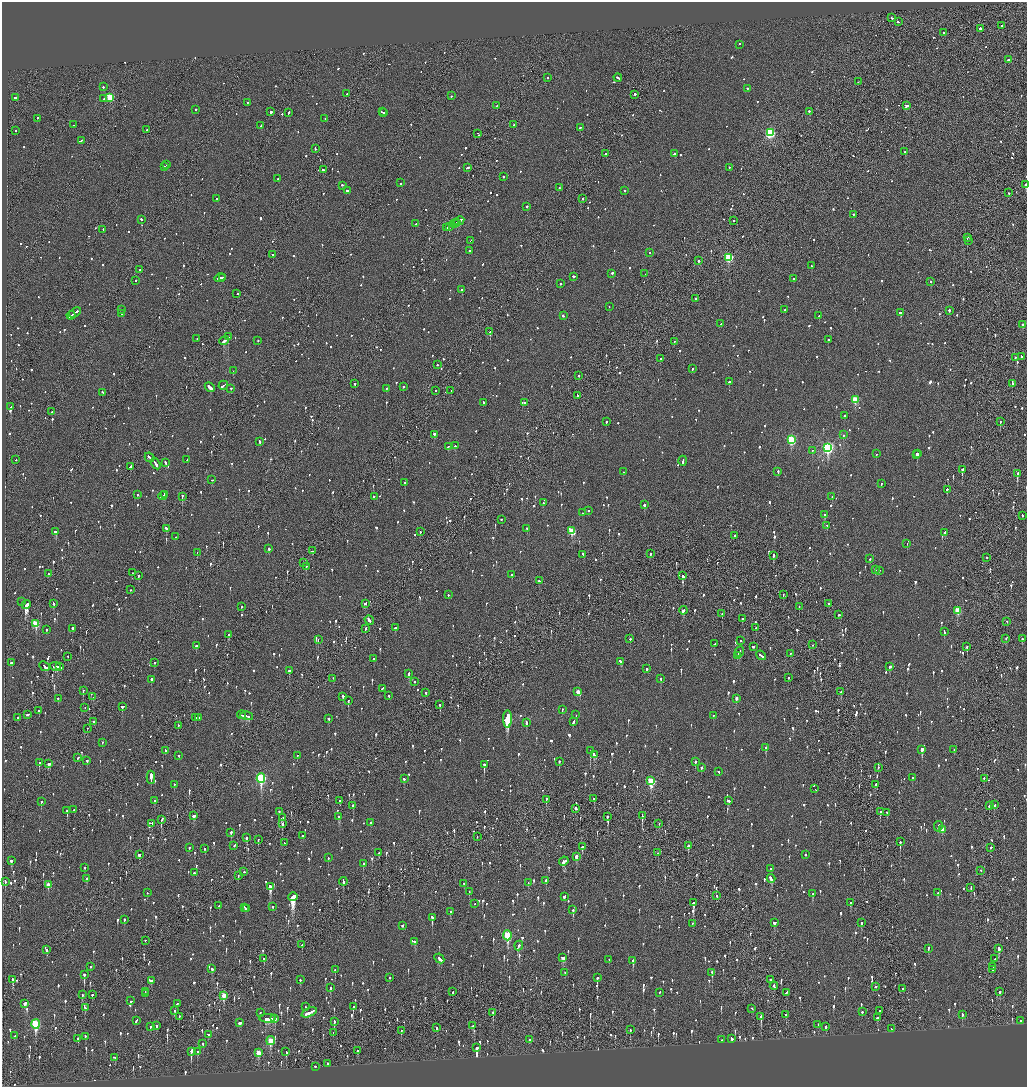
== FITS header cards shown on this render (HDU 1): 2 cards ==
NAXIS1  =                 2049
NAXIS2  =                 2169

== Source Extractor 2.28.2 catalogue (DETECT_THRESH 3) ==
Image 2049 x 2169 px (HDU 1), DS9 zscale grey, zoomed out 1/2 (1 PNG px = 2 x 2 image px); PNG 1029 x 1089 px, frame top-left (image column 1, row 2169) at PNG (2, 2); each listed source drawn as its Kron ellipse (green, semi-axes under 4 px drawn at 4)
Background -0.0885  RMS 0.068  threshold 0.205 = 3 sigma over >= 5 px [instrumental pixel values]
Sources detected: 1880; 60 cannot appear on this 1/2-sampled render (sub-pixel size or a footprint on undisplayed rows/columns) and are neither listed nor drawn; of the other 1820, the 500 brightest by FLUX_AUTO listed and drawn (1320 fainter detections omitted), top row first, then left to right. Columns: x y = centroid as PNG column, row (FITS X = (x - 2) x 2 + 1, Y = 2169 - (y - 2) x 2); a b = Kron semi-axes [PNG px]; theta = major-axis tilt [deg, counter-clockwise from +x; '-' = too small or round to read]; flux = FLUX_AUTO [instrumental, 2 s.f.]
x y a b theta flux
891 18 3 2 - 160
898 22 3 2 - 120
1002 25 2 2 - 270
980 28 2 2 - 420
943 32 2 2 - 130
739 44 2 2 - 110
1008 60 2 2 - 110
547 78 2 2 - 190
618 78 4 2 - 250
858 82 2 1 - 71
103 87 2 2 - 110
747 88 2 2 - 150
347 94 2 2 - 100
635 94 2 2 - 270
452 96 2 2 - 120
110 97 3 3 - 630
15 98 2 2 - 990
104 99 2 2 - 220
247 102 2 2 - 69
497 105 2 1 - 150
906 106 4 3 - 350
195 109 2 2 - 230
809 111 2 1 - 430
271 112 2 2 - 290
382 112 3 2 - 160
288 113 3 2 - 140
384 113 3 1 - 170
37 118 2 2 - 360
325 119 2 2 - 91
73 125 2 2 - 73
514 125 2 2 - 120
261 126 3 2 - 160
580 127 2 2 - 72
147 130 2 1 - 150
16 131 2 2 - 78
478 133 2 1 - 76
770 133 3 3 - 1700
81 140 3 1 - 360
315 148 2 2 - 110
905 152 2 2 - 130
606 153 3 2 - 210
675 154 2 2 - 150
167 164 2 2 - 200
164 167 2 2 - 120
730 167 2 2 - 130
467 168 4 2 - 130
323 170 3 2 - 170
503 177 2 2 - 120
278 179 2 2 - 110
401 183 2 2 - 95
1026 184 2 2 - 490
342 185 2 2 - 140
559 187 2 2 - 100
625 190 2 2 - 100
347 191 3 2 - 290
1009 193 2 2 - 82
583 198 2 2 - 160
217 199 2 2 - 120
527 206 2 2 - 180
853 214 2 2 - 120
141 219 2 2 - 160
734 220 2 2 - 81
459 221 5 2 - 220
456 222 2 1 - 76
455 223 3 2 - 110
415 224 2 2 - 100
449 226 3 1 - 140
446 228 4 2 - 180
103 229 2 1 - 200
967 237 2 2 - 170
471 240 2 1 - 240
969 240 2 2 - 130
469 251 2 2 - 300
650 253 2 1 - 78
273 254 2 2 - 110
728 257 3 3 - 1200
698 260 2 2 - 190
811 266 2 2 - 94
140 269 2 2 - 93
612 273 2 2 - 140
645 274 2 2 - 74
574 276 3 2 - 110
223 277 3 1 - 170
220 278 5 2 - 300
794 278 2 2 - 130
136 280 2 2 - 120
931 281 2 2 - 100
560 283 2 2 - 98
462 290 2 2 - 70
237 294 2 1 - 150
696 299 2 2 - 240
609 306 2 1 - 73
121 309 2 2 - 76
785 309 2 2 - 200
949 310 2 2 - 180
75 312 6 1 33 230
122 313 2 2 - 160
900 313 2 2 - 590
71 315 4 2 - 190
563 316 3 2 - 96
819 316 2 2 - 77
721 324 2 2 - 72
1023 324 2 2 - 830
490 332 2 1 - 300
228 337 2 2 - 370
197 339 2 1 - 81
828 339 2 2 - 200
224 340 5 2 - 550
258 340 2 2 - 91
674 341 2 1 - 80
1021 356 3 2 - 99
1015 357 2 2 - 130
660 359 2 2 - 230
437 365 2 2 - 79
692 369 2 2 - 110
233 371 2 2 - 69
579 375 2 2 - 130
729 382 2 2 - 320
355 383 2 2 - 81
1012 383 4 2 - 140
223 385 5 2 - 180
210 387 5 2 - 320
403 387 2 2 - 110
231 388 2 2 - 98
386 389 2 2 - 83
435 390 3 2 - 90
451 391 2 1 - 130
103 392 4 2 - 130
577 395 3 1 - 74
855 400 3 3 - 560
483 402 2 2 - 260
525 402 3 2 - 110
11 407 2 2 - 220
52 412 2 2 - 120
844 416 3 2 - 160
606 422 2 2 - 77
1000 422 2 1 - 270
434 434 2 2 - 140
843 435 2 2 - 120
791 440 3 3 - 1200
259 441 3 2 - 91
448 446 3 2 - 120
455 446 3 2 - 120
828 448 4 3 - 2900
812 450 2 2 - 130
917 453 3 2 - 280
876 454 2 2 - 150
917 455 2 2 - 180
150 457 5 2 - 240
187 459 2 2 - 98
16 460 2 1 - 180
683 461 5 2 - 140
166 462 3 2 - 250
155 464 6 2 -56 290
130 466 3 2 - 140
962 470 2 2 - 880
623 472 2 2 - 81
778 472 3 2 - 120
1017 473 2 2 - 1000
212 480 2 2 - 74
405 483 2 2 - 150
881 483 2 2 - 81
947 489 2 2 - 200
137 494 2 2 - 200
164 494 3 2 - 240
163 496 4 2 - 230
182 496 3 1 - 160
374 496 2 2 - 130
832 497 2 2 - 130
543 503 2 2 - 71
644 505 2 2 - 300
588 511 2 2 - 89
582 513 2 2 - 71
825 515 2 2 - 530
1022 515 2 2 - 98
501 519 2 2 - 300
827 525 2 2 - 77
167 528 4 2 - 130
527 528 2 2 - 85
572 531 3 3 - 550
56 532 3 2 - 340
420 532 2 2 - 110
945 532 2 2 - 430
735 535 2 1 - 110
175 537 2 2 - 87
907 543 2 2 - 170
269 548 2 2 - 190
313 551 3 2 - 88
197 552 2 1 - 81
583 554 2 2 - 87
650 554 2 2 - 200
773 555 3 2 - 370
986 557 2 1 - 200
869 559 2 2 - 73
303 563 2 1 - 84
306 566 2 2 - 110
875 570 4 2 - 210
879 570 2 2 - 70
48 573 2 2 - 72
132 573 2 1 - 140
512 574 2 2 - 120
139 575 3 2 - 210
683 576 3 2 - 240
539 581 2 2 - 85
130 590 2 2 - 140
448 595 2 2 - 420
783 595 2 1 - 70
22 601 3 2 - 86
53 603 3 2 - 95
365 603 3 2 - 120
829 604 2 1 - 83
26 605 5 3 - 2400
799 606 2 1 - 90
242 607 2 2 - 120
683 610 4 2 - 570
957 610 3 3 - 450
722 614 2 2 - 130
839 615 2 2 - 130
742 618 2 2 - 180
369 620 5 2 - 220
1007 621 2 2 - 71
36 624 3 3 - 570
73 628 2 2 - 320
365 628 3 2 - 84
395 628 3 2 - 110
756 628 2 2 - 78
46 630 2 2 - 74
944 632 3 2 - 160
229 635 3 2 - 120
630 638 2 2 - 160
1006 638 2 2 - 86
318 639 2 1 - 85
1022 639 2 2 - 75
740 640 2 2 - 91
714 644 2 2 - 74
813 645 2 1 - 78
196 646 2 2 - 210
753 646 2 2 - 77
967 647 3 2 - 190
740 652 5 2 - 170
790 653 2 2 - 73
761 655 5 2 - 280
68 656 2 1 - 89
737 656 3 2 - 110
374 659 2 2 - 77
621 661 3 2 - 120
154 662 2 1 - 100
11 663 4 2 - 190
45 666 5 2 - 430
55 666 6 3 -7 400
890 666 3 2 - 150
59 667 4 2 - 170
647 669 2 2 - 270
289 670 2 2 - 110
409 673 3 2 - 140
788 677 2 2 - 87
333 678 2 2 - 73
661 678 2 2 - 150
151 679 3 2 - 160
414 681 2 2 - 84
383 688 3 2 - 130
83 690 2 2 - 330
578 691 3 2 - 97
426 692 2 2 - 69
841 692 2 2 - 93
343 696 2 2 - 85
389 696 2 2 - 88
93 697 2 2 - 86
736 698 3 2 - 74
58 699 3 2 - 130
348 700 2 2 - 290
440 704 2 2 - 71
122 706 3 2 - 320
85 707 2 1 - 77
562 709 2 2 - 83
39 711 2 2 - 260
28 714 3 2 - 190
241 715 5 2 - 160
576 715 2 1 - 200
713 715 2 2 - 74
247 716 7 2 -14 220
196 717 2 2 - 69
198 717 2 2 - 91
18 718 2 1 - 73
329 719 3 2 - 110
507 719 9 2 89 56000
94 721 3 2 - 100
573 721 4 2 - 190
526 723 3 2 - 160
178 725 2 1 - 110
87 728 2 1 - 180
102 742 2 2 - 71
766 748 3 2 - 450
922 749 3 2 - 620
165 750 2 2 - 110
954 750 3 2 - 70
590 751 3 2 - 170
179 755 2 2 - 97
297 755 2 2 - 120
595 755 4 3 - 330
78 758 3 2 - 96
87 760 2 2 - 82
559 761 2 2 - 100
695 761 2 2 - 210
39 762 2 2 - 190
49 763 4 2 - 110
484 765 3 2 - 500
702 767 3 2 - 140
878 767 2 1 - 77
719 772 3 2 - 85
151 777 7 2 89 1700
912 777 2 2 - 90
261 778 4 3 - 1700
984 778 2 2 - 86
404 779 2 2 - 84
651 781 3 3 - 730
174 784 2 2 - 75
875 784 3 2 - 82
815 789 2 1 - 70
594 798 2 2 - 74
546 799 3 2 - 220
340 800 3 2 - 86
41 801 2 2 - 180
155 801 3 2 - 81
728 801 3 2 - 79
353 805 2 2 - 420
994 805 2 2 - 83
989 806 2 2 - 91
576 808 2 2 - 360
74 809 2 2 - 79
67 811 3 2 - 170
279 811 2 2 - 200
880 812 2 2 - 150
887 812 2 2 - 78
194 815 3 2 - 180
339 816 3 2 - 140
642 816 3 1 - 190
607 817 2 1 - 370
282 818 4 2 - 150
161 820 4 2 - 230
371 822 3 2 - 71
152 823 2 1 - 84
282 824 3 2 - 520
659 824 2 1 - 88
938 826 5 2 - 180
942 829 3 2 - 170
231 832 3 2 - 120
303 836 2 2 - 130
477 837 2 1 - 81
246 838 3 2 - 280
258 840 3 1 - 79
900 842 2 1 - 580
285 843 3 2 - 120
234 845 2 2 - 95
688 846 3 2 - 380
189 847 2 2 - 73
582 847 3 2 - 180
990 847 2 2 - 310
205 849 2 2 - 77
379 853 3 2 - 110
658 853 2 1 - 87
139 855 3 2 - 80
805 855 2 2 - 210
576 856 3 2 - 320
328 858 2 2 - 120
11 860 3 2 - 340
564 861 5 3 - 330
363 863 3 2 - 130
85 867 2 2 - 190
771 868 2 2 - 72
981 870 2 2 - 75
244 872 2 2 - 81
194 873 2 2 - 180
238 876 2 2 - 92
87 878 3 2 - 260
771 878 4 2 - 220
546 880 2 2 - 360
343 881 4 2 - 220
5 882 4 2 - 240
464 883 3 2 - 110
528 883 2 2 - 94
48 885 3 2 - 190
270 886 4 3 - 840
971 888 3 2 - 75
469 892 2 2 - 99
147 893 2 2 - 70
938 893 3 2 - 89
813 894 3 2 - 230
717 895 2 1 - 240
564 896 3 2 - 130
293 897 4 2 - 13000
693 903 2 2 - 420
850 903 2 2 - 100
474 904 2 2 - 120
219 906 2 2 - 130
273 906 2 2 - 84
244 907 2 2 - 72
246 909 3 2 - 160
573 910 2 2 - 350
451 911 4 2 - 140
432 917 3 2 - 400
124 919 2 2 - 240
774 922 3 3 - 120
692 923 2 2 - 72
861 923 3 1 - 300
402 925 2 2 - 90
507 935 5 3 - 1100
145 940 2 1 - 76
415 941 3 3 - 110
302 945 2 1 - 92
519 946 5 2 - 150
928 948 3 2 - 93
999 948 3 2 - 1100
46 950 2 2 - 130
563 957 4 3 - 160
439 958 5 2 - 260
264 959 2 2 - 360
995 959 2 2 - 96
609 960 2 1 - 79
633 960 2 2 - 360
993 966 3 1 - 200
91 967 2 2 - 88
212 969 3 2 - 70
335 970 2 2 - 83
993 970 2 2 - 79
712 972 4 2 - 250
565 973 2 1 - 91
84 974 3 2 - 470
389 978 2 2 - 78
597 978 2 2 - 270
12 979 3 2 - 150
771 979 2 1 - 340
151 980 3 2 - 100
300 980 2 2 - 84
774 986 4 2 - 370
875 986 3 2 - 94
330 988 3 2 - 120
903 988 3 2 - 94
145 992 2 2 - 77
453 992 2 1 - 120
659 992 2 2 - 74
1000 992 2 2 - 440
786 993 3 2 - 94
145 994 4 2 - 150
82 995 3 2 - 110
92 995 2 2 - 130
224 995 4 3 - 330
131 1001 2 2 - 73
25 1003 4 3 - 120
177 1004 2 2 - 89
353 1006 3 2 - 220
305 1007 2 2 - 70
85 1008 3 2 - 99
752 1008 2 2 - 120
174 1010 3 2 - 140
880 1011 2 2 - 79
260 1012 2 2 - 120
309 1012 8 2 24 670
493 1012 3 2 - 240
862 1012 2 2 - 95
962 1014 3 2 - 75
786 1015 3 2 - 78
179 1016 2 2 - 92
761 1016 4 2 - 460
268 1018 8 3 2 300
877 1018 3 2 - 130
275 1019 4 3 - 170
1021 1020 2 2 - 90
136 1021 4 2 - 110
334 1021 3 2 - 130
240 1023 3 2 - 90
36 1024 5 3 - 1200
818 1024 2 2 - 170
150 1026 2 2 - 95
156 1026 3 2 - 200
473 1026 3 2 - 74
826 1027 3 2 - 130
437 1028 2 2 - 120
891 1029 3 2 - 190
630 1030 2 2 - 79
401 1031 3 2 - 130
333 1032 2 1 - 83
208 1034 2 2 - 100
14 1036 2 2 - 85
85 1036 2 2 - 89
78 1038 2 2 - 76
529 1039 2 2 - 84
732 1039 3 2 - 190
722 1040 2 2 - 73
270 1041 4 3 - 390
203 1044 2 2 - 100
477 1048 3 2 - 4000
191 1051 4 2 - 500
357 1051 3 1 - 180
197 1052 3 2 - 140
286 1052 3 2 - 120
258 1053 4 3 - 300
115 1057 3 2 - 88
328 1063 2 2 - 310
315 1066 2 2 - 240
At the frame edge (FLAGS 8, measured only in part): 1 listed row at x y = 1026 184
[1320 fainter detections neither listed nor drawn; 60 sub-pixel or undisplayed-footprint detections neither listed nor drawn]